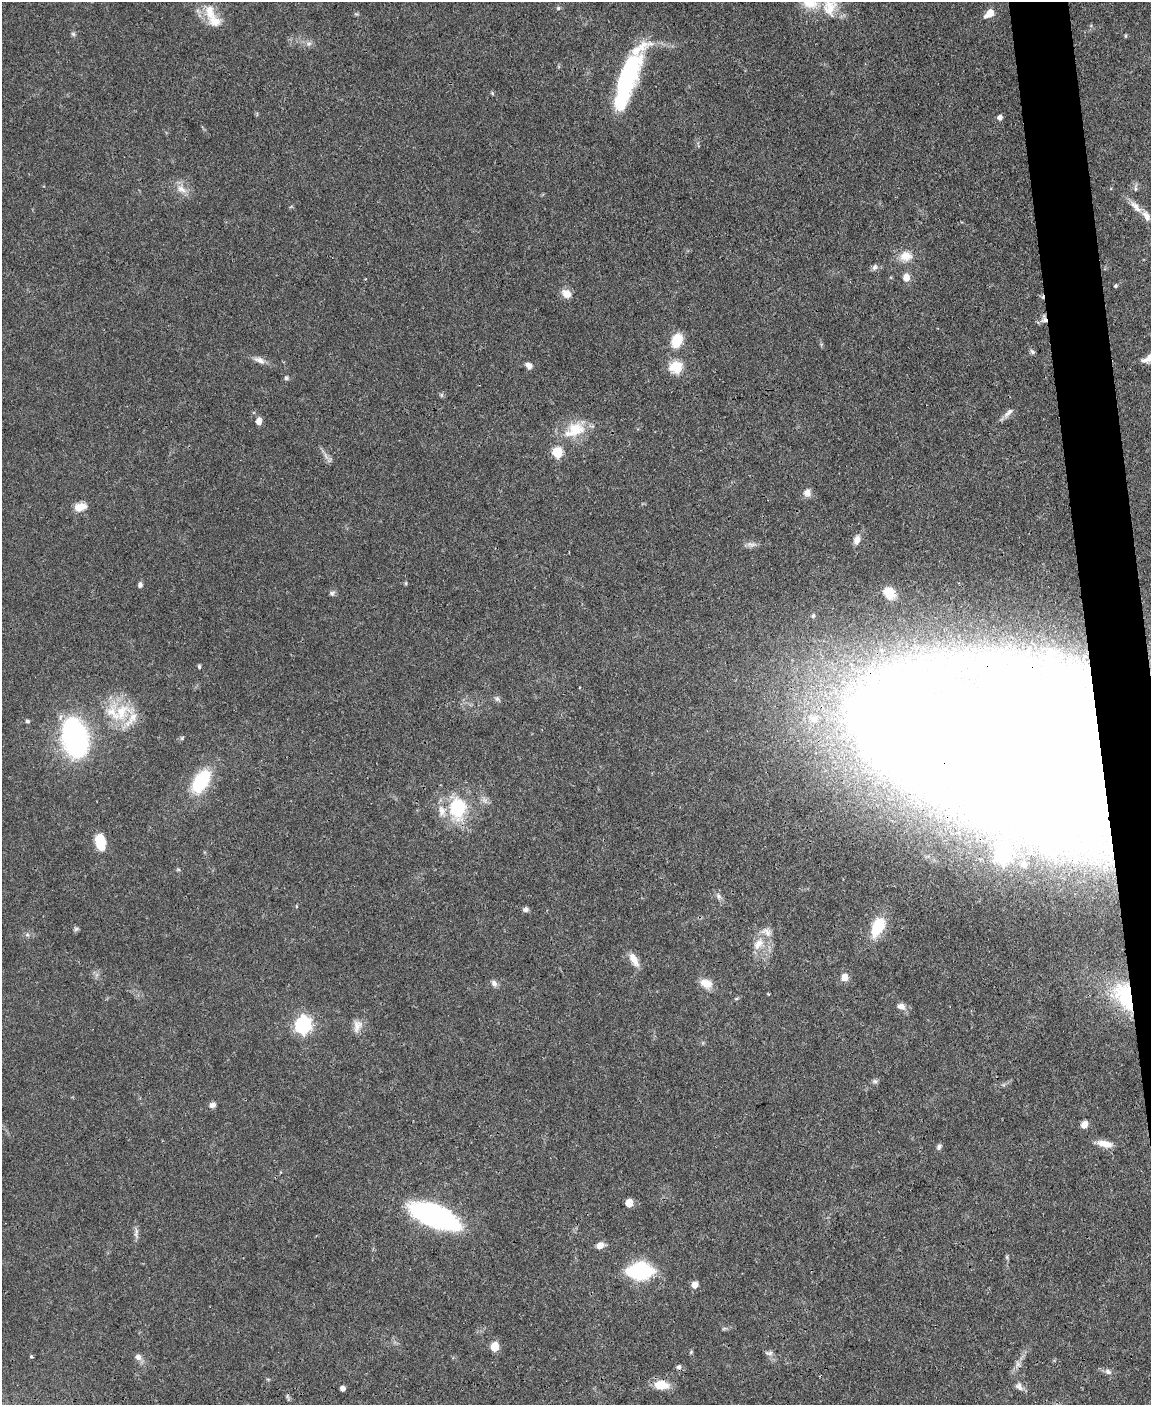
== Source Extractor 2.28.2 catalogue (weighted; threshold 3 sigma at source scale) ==
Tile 6 of 4 x 3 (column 2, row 2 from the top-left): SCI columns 1150-2298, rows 1640-3042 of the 4595 x 4572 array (HDU 1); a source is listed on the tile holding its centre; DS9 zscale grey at full resolution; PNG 1153 x 1407 px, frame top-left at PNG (2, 2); no overlay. Shown black and unused: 3% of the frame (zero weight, under 3 of 4 exposures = <1% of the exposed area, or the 3 px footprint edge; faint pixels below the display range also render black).
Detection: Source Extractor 2.28.2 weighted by HDU 2 'WHT'; one run over the whole footprint, this tile lists its part. Background 0.106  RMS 0.0043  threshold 0.0191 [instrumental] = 3 sigma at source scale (4.5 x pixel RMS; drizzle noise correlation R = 1.50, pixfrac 1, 0.05/0.05 arcsec/px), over >= 5 px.
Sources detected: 99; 5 inside a brighter object's white glare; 2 cosmic-ray / hot-pixel residue — not listed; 6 inside a brighter listed object's ellipse — not listed separately; the other 86 listed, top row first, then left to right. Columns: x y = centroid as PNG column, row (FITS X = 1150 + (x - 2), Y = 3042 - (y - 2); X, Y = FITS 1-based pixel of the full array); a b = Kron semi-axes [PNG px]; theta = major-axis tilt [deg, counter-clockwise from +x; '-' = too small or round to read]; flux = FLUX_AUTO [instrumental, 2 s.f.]
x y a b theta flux
830 7 26 21 80 12
558 8 5 5 - 0.6
210 13 24 13 -76 7.6
989 13 10 6 39 5.5
73 34 7 4 -45 0.73
1126 36 5 3 - 0.43
309 43 7 4 2 1.1
628 75 51 21 66 45
492 93 5 4 - 0.48
1000 117 5 5 - 2.1
181 189 16 9 -35 4
1135 189 7 5 -89 1.1
1136 207 20 8 -49 4
906 256 17 13 5 5.7
874 267 8 6 61 1.3
906 277 9 8 - 3
1116 286 4 4 - 0.67
566 294 10 9 - 4.3
677 341 12 9 67 12
1032 352 7 5 -50 0.92
1147 359 16 7 27 2.8
260 360 15 7 -23 2.6
529 365 8 7 - 2.2
676 367 17 15 11 8.1
286 378 6 5 - 0.89
441 395 6 4 71 0.62
1008 413 17 6 42 2.2
259 421 8 6 77 2.7
576 429 25 20 12 12
557 452 6 5 - 28
807 493 11 10 - 2.5
80 507 15 9 12 4.7
857 539 11 7 73 2.9
751 544 14 6 -6 1.9
406 583 6 3 72 0.44
140 585 6 5 - 1.2
332 593 7 6 - 1
889 593 15 12 -55 6.2
813 616 6 4 74 0.79
199 666 6 4 -76 0.57
497 699 7 5 -69 1.1
121 712 29 25 42 19
814 719 11 10 - 3.4
27 721 5 5 - 0.85
75 738 27 16 -78 120
1051 756 102 52 -11 7100
201 781 23 13 58 26
457 808 24 18 -85 26
100 842 18 10 -79 9.5
1002 855 7 6 - 97
1024 864 7 6 - 1.1
718 896 8 6 -69 1.3
525 909 7 6 - 1.3
877 927 25 13 65 14
76 929 7 5 3 0.81
27 935 6 4 18 0.8
758 944 18 10 51 5.7
634 960 20 8 -60 4.2
845 977 8 8 - 3.3
494 983 9 7 -57 1.8
706 983 16 10 -16 5.1
1124 996 40 23 -66 30
736 999 6 4 19 0.54
901 1006 11 8 -9 2.3
303 1025 7 7 - 130
357 1026 18 11 72 3.7
875 1081 8 5 -21 0.91
212 1105 8 6 30 1.7
1084 1124 8 6 63 2.8
1105 1144 19 8 -12 4.7
939 1147 8 6 74 1
629 1203 5 5 - 9.8
434 1216 43 17 -21 96
136 1231 11 4 -90 1.5
600 1245 8 6 30 3.5
640 1271 23 14 2 37
694 1285 6 6 - 3.2
494 1347 6 5 - 13
691 1352 6 3 47 0.47
769 1353 11 5 -3 1.2
31 1357 4 3 - 0.63
138 1357 8 7 - 2.1
1108 1372 11 7 -32 1.6
661 1385 16 10 -4 7.9
1019 1386 12 8 -55 2.2
342 1388 4 4 - 2.4
Overlapping masked pixels (flux is a lower limit): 2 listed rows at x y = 1051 756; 1124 996
Isophote crosses this tile's border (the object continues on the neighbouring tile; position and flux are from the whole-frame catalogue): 2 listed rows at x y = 830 7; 1147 359